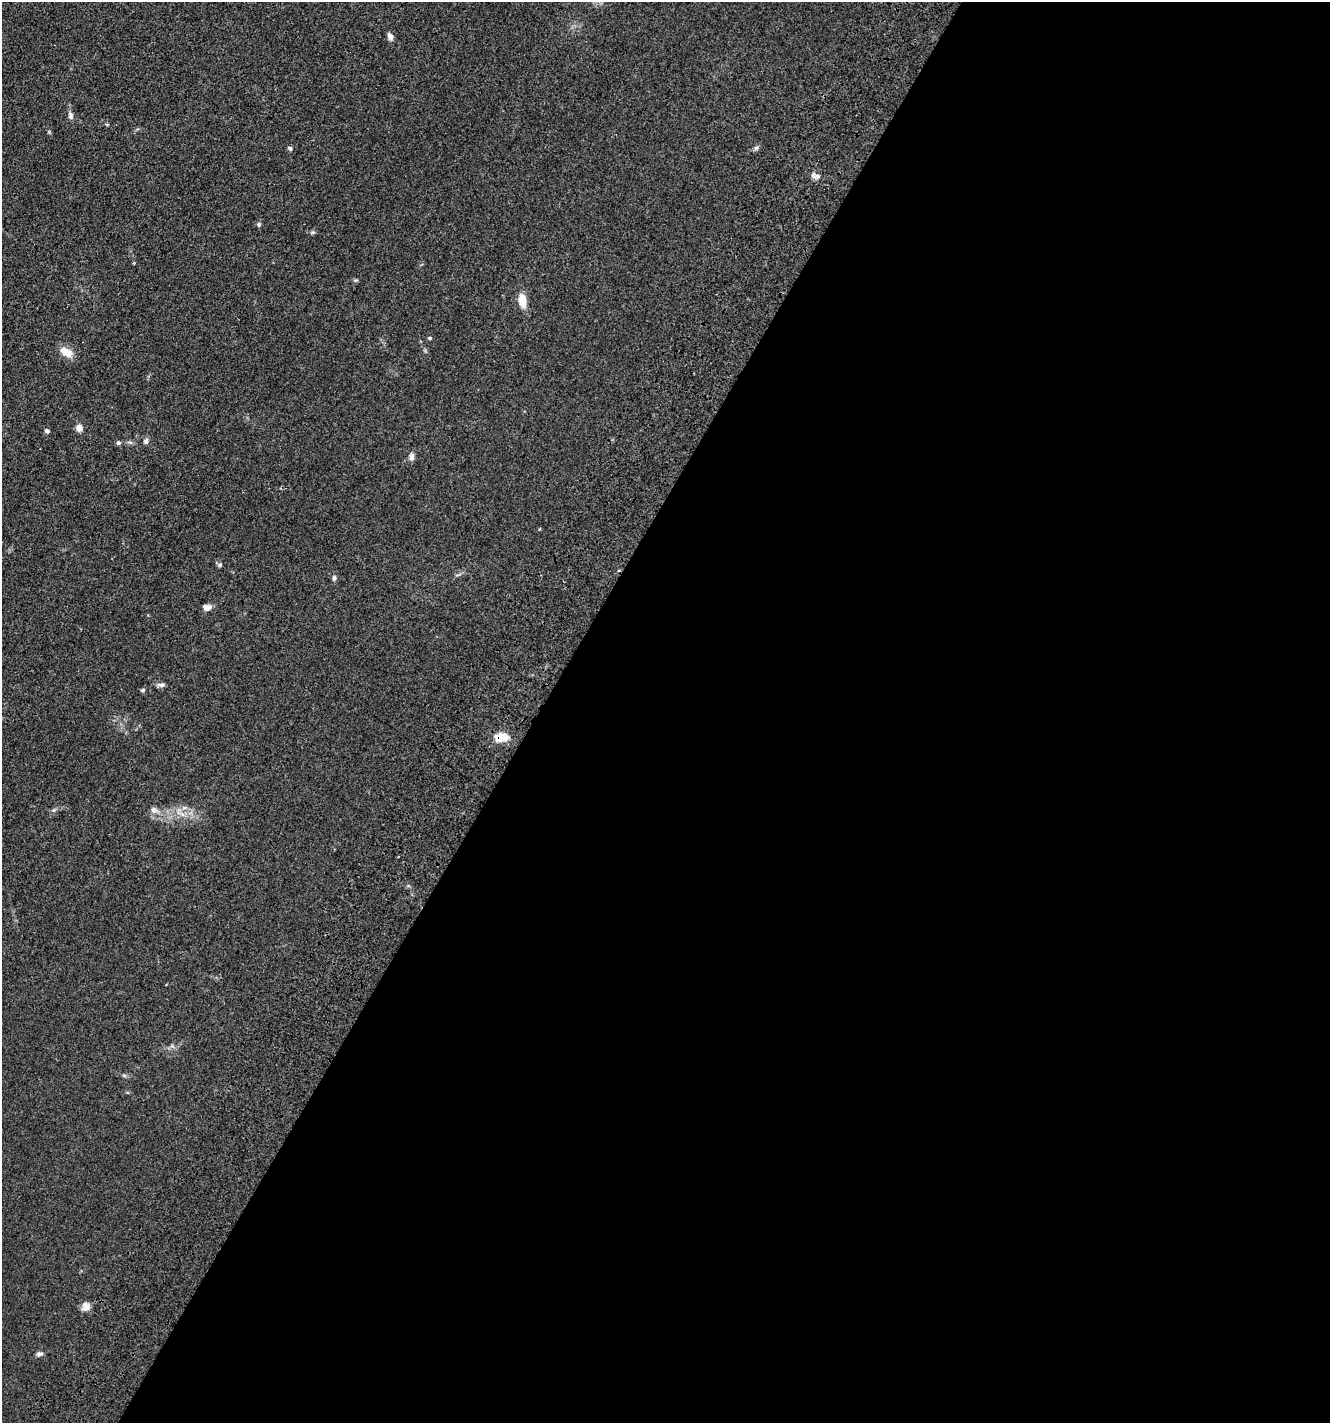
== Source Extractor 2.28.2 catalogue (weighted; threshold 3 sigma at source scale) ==
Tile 12 of 4 x 4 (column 4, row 3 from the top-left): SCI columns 4474-5801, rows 1630-3050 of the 6106 x 6096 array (HDU 1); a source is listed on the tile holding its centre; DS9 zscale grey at full resolution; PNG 1332 x 1425 px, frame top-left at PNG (2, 2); no overlay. Shown black and unused: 60% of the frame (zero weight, under 3 of 4 exposures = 11% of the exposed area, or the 3 px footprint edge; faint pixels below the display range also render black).
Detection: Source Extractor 2.28.2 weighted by HDU 2 'WHT'; one run over the whole footprint, this tile lists its part. Background 0.0444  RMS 0.0053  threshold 0.0239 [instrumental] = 3 sigma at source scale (4.5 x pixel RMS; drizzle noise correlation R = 1.50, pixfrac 1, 0.05/0.05 arcsec/px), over >= 5 px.
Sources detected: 27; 1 inside a brighter listed object's ellipse — not listed separately; the other 26 listed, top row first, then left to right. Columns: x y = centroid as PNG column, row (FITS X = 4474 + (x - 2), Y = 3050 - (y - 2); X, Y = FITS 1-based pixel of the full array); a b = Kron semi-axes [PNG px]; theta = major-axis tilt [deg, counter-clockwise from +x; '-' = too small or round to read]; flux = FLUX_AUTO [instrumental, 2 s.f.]
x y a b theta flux
390 36 8 6 -68 2.6
70 115 10 6 -79 1.8
290 148 6 5 - 1.1
756 148 6 6 - 1
817 176 8 6 21 1.7
259 225 6 5 - 0.94
313 232 6 4 42 0.76
522 300 15 8 -83 7.7
430 338 4 3 - 0.86
66 352 15 9 -32 6.3
79 428 7 6 - 3.6
47 431 6 5 - 1.2
146 441 8 6 89 1.5
118 443 6 5 - 0.96
411 456 8 6 -90 2.3
220 565 6 5 - 0.99
334 578 8 5 83 1.2
206 607 10 6 0 3.3
162 685 9 6 6 1.6
143 690 5 4 - 0.81
500 738 17 12 -11 7.1
184 808 7 4 19 1.2
54 810 6 5 - 0.9
154 810 9 8 - 2.3
86 1308 13 10 35 3.4
39 1354 9 6 19 1.6
Overlapping masked pixels (flux is a lower limit): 1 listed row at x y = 500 738